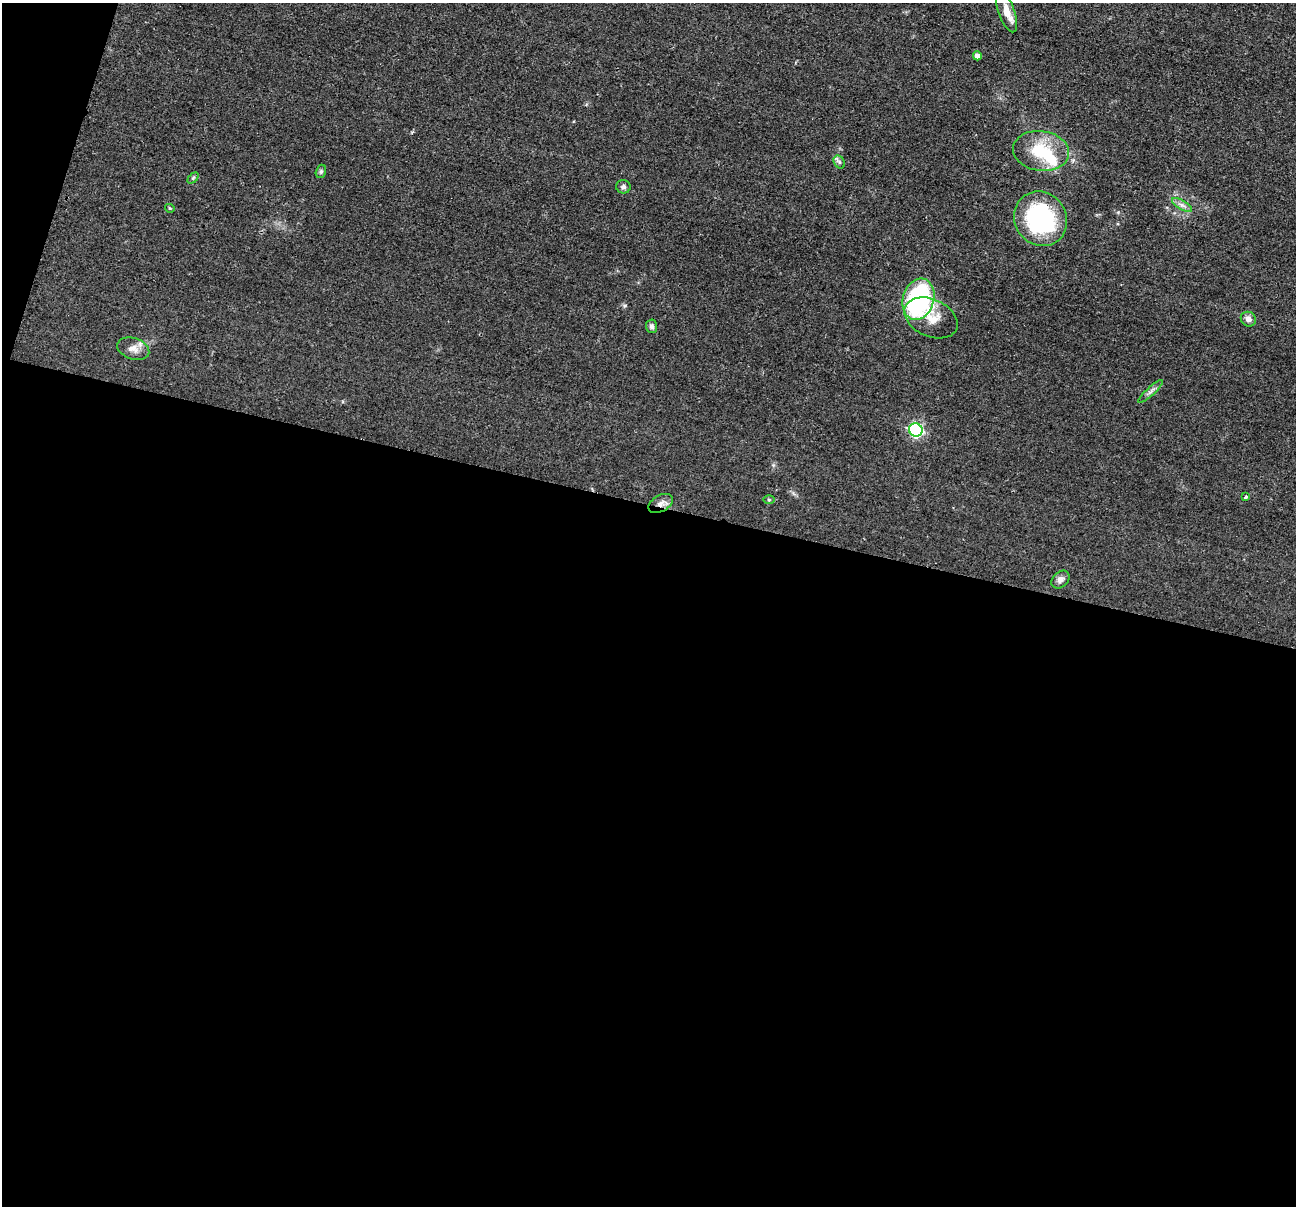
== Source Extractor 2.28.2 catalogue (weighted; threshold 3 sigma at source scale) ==
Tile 13 of 4 x 4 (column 1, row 4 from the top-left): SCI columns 10-1303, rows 259-1462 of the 5195 x 5211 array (HDU 1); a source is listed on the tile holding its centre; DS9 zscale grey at full resolution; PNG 1298 x 1208 px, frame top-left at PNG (2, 3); each listed source drawn as its Kron ellipse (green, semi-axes under 4 px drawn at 4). Shown black and unused: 60% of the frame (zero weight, under 2 of 3 exposures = <1% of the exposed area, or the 3 px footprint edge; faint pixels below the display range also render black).
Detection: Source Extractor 2.28.2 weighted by HDU 2 'WHT'; one run over the whole footprint, this tile lists its part. Background 0.0452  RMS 0.0086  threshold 0.0386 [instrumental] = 3 sigma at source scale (4.5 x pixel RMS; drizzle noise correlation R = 1.50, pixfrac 1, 0.05/0.05 arcsec/px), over >= 5 px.
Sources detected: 22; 1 inside a brighter listed object's ellipse — not listed separately; the other 21 listed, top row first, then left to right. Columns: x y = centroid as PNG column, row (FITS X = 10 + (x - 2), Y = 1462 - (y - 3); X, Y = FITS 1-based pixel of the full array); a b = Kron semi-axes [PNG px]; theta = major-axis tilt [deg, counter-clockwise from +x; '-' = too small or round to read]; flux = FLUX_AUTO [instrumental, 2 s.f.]
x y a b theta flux
1007 12 21 8 -70 12
977 56 4 4 - 4.8
1041 151 28 20 -8 35
839 162 7 5 -60 1.8
321 171 7 5 75 1.6
193 178 6 4 45 1.2
623 187 7 7 - 2.3
1182 205 11 4 -32 3.2
170 208 5 4 - 0.89
1040 219 28 25 -56 110
918 299 21 15 73 120
931 318 28 18 -24 17
1248 319 8 7 - 4.3
652 326 7 5 -86 2.3
133 349 16 10 -18 7.1
1151 391 16 3 43 2.7
916 430 7 6 - 150
1246 497 4 3 - 2.3
769 500 5 3 - 0.87
661 503 13 8 29 5.1
1060 580 10 7 44 4.1
Overlapping masked pixels (flux is a lower limit): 1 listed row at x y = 661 503